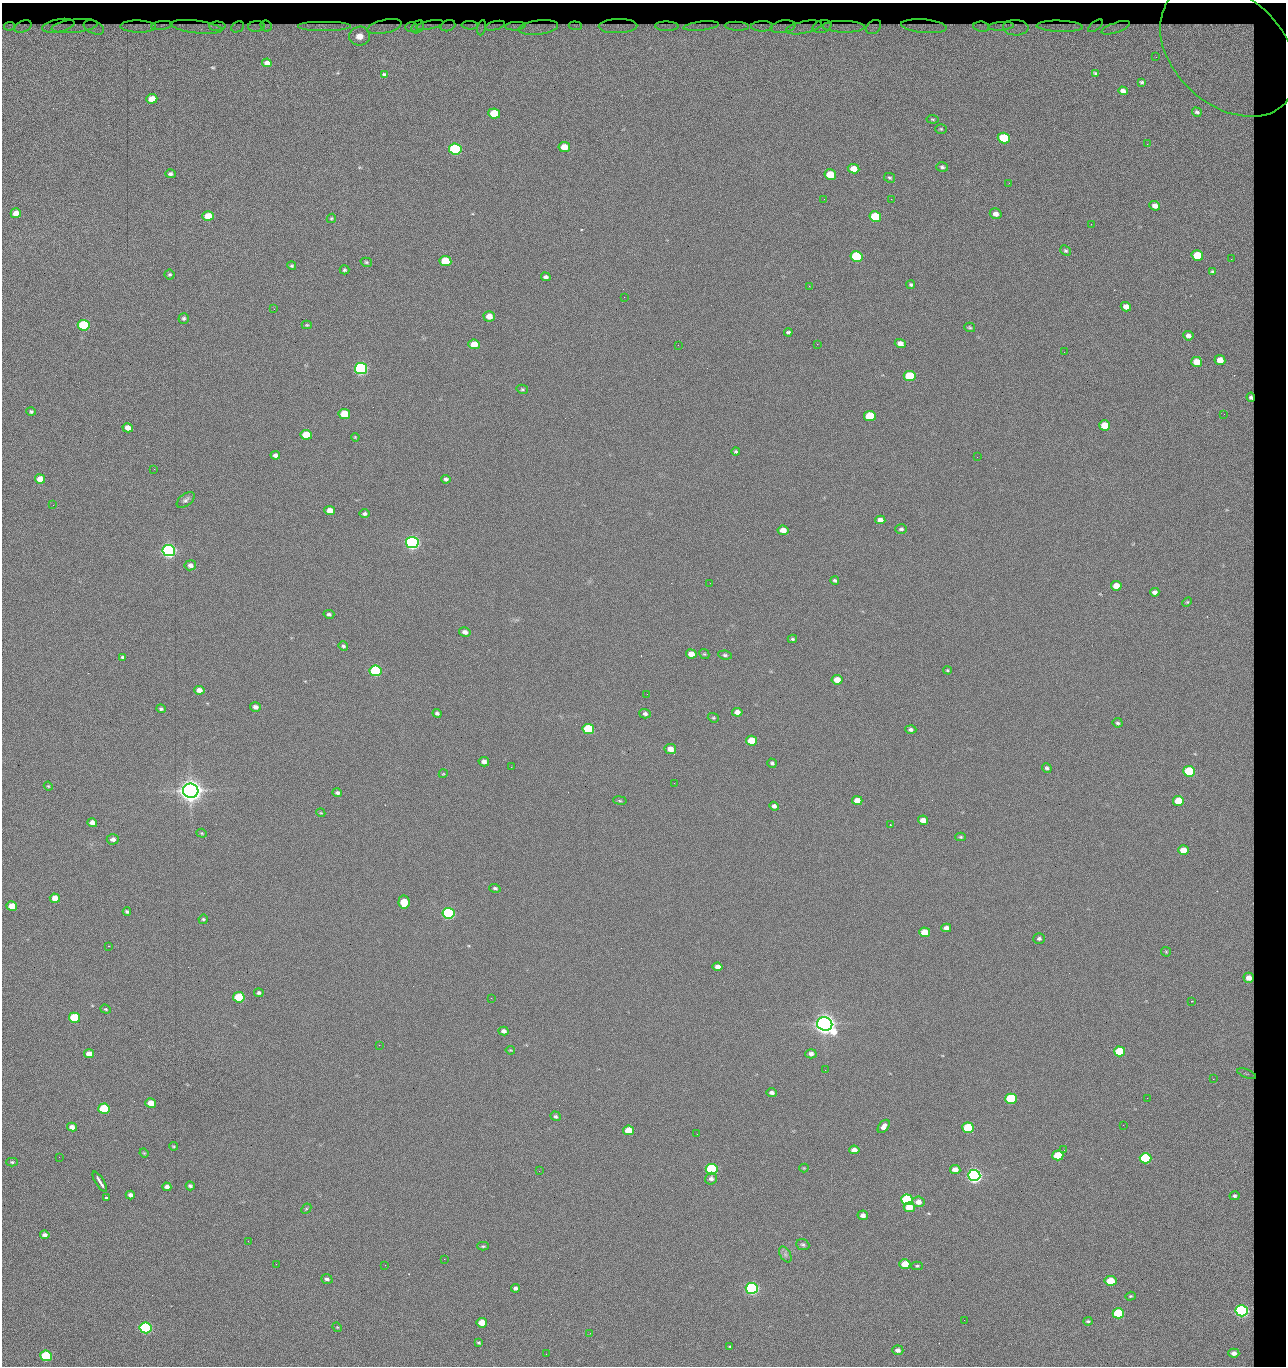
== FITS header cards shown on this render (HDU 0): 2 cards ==
NAXIS1  =                 1284 / length of data axis 1
NAXIS2  =                 1364 / length of data axis 2

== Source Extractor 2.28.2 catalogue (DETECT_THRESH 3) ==
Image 1284 x 1364 px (HDU 0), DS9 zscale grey, 1 PNG px = 1 image px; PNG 1288 x 1368 px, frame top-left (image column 1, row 1364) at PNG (2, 3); each listed source drawn as its Kron ellipse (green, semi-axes under 4 px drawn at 4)
Background 145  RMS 15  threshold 44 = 3 sigma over >= 5 px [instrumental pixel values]
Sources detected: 279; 1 with non-positive FLUX_AUTO (blend fragments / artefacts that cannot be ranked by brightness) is neither listed nor drawn; the other 278 listed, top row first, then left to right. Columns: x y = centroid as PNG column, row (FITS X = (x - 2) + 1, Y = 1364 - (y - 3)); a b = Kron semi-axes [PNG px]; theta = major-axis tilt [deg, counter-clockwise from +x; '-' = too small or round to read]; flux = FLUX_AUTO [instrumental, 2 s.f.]
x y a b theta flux
162 25 11 3 5 2.9e+03
430 25 14 2 11 7.8e+02
470 25 8 3 -3 1.4e+03
10 26 5 4 - 2.0e+03
58 26 16 6 11 8.7e+02
75 26 23 6 6 2.0e+03
217 26 8 4 2 3.4e+03
256 26 8 5 6 3.2e+03
266 26 6 5 - 1.8e+03
448 26 7 5 20 1.4e+03
495 26 10 3 15 2.3e+03
515 26 10 4 4 3.6e+03
575 26 6 3 -6 2.2e+03
618 26 19 7 3 3.8e+03
667 26 11 4 -1 4.3e+03
701 26 18 4 6 5.2e+03
737 26 12 4 -3 4.2e+03
762 26 11 5 1 4.1e+03
924 26 23 7 -5 4.1e+03
1001 26 13 4 5 4.6e+03
1060 26 23 5 -2 7.1e+03
1095 26 9 4 37 8.8e+02
23 27 9 5 23 2.9e+03
94 27 10 6 -24 4.3e+03
138 27 18 6 -1 6.2e+03
196 27 26 6 -7 8.3e+03
238 27 7 5 26 2.6e+03
324 27 27 5 0 1.2e+04
384 27 17 6 13 3.9e+03
411 27 6 5 - 3.2e+03
418 27 7 5 47 2.1e+03
538 27 20 7 7 8.2e+03
783 27 12 6 10 4.4e+03
804 27 18 6 11 7.1e+03
822 27 9 6 15 3.3e+03
844 27 21 6 -1 8.7e+03
874 27 8 6 38 3.1e+03
981 27 8 5 -7 3.2e+03
482 28 8 4 78 2.0e+03
1016 28 13 8 -2 5.9e+03
1116 28 15 5 19 5.8e+03
359 36 10 9 - 2.2e+04
1228 50 78 54 -43 3.4e+05
1156 57 3 2 - 9.8e+02
267 63 5 4 - 4.5e+03
1095 73 3 2 - 1.0e+03
385 75 4 3 - 1.9e+03
1142 82 3 2 - 1.1e+03
1123 91 5 4 - 3.6e+03
152 99 5 5 - 1.4e+04
1197 112 5 4 - 2.2e+03
494 113 6 5 - 4.2e+04
932 119 6 4 -7 1.2e+03
941 129 6 5 - 1.3e+03
1004 138 6 5 - 6.1e+04
1147 144 3 2 - 8.2e+02
564 147 6 5 - 1.5e+04
455 149 6 5 - 1.6e+05
942 167 6 4 -15 2.0e+03
854 169 6 4 -10 1.2e+04
170 174 5 4 - 2.4e+03
830 175 6 5 - 2.8e+04
890 178 6 4 -28 1.5e+03
1009 183 3 2 - 1.3e+03
824 199 2 2 - 1.5e+03
891 199 2 2 - 1.2e+04
1155 206 5 4 - 6.5e+03
16 213 5 5 - 1.0e+04
996 214 6 5 - 6.0e+03
208 216 5 5 - 2.0e+04
875 216 6 5 - 5.2e+04
331 218 5 4 - 1.2e+03
1091 224 2 2 - 5.3e+02
1066 251 6 4 -41 1.5e+03
1197 255 6 5 - 4.3e+04
857 256 6 5 - 1.0e+05
1231 259 2 2 - 6.8e+02
445 261 6 5 - 4.0e+04
366 262 6 4 -15 1.4e+03
292 266 4 4 - 1.6e+03
344 270 5 4 - 1.8e+03
1213 272 4 4 - 1.8e+03
170 274 5 5 - 1.6e+03
546 277 5 4 - 2.6e+03
911 285 4 4 - 1.5e+03
809 286 2 2 - 1.8e+04
624 297 2 2 - 4.4e+02
1126 307 5 4 - 7.3e+03
274 309 3 3 - 5.6e+02
489 316 6 5 - 9.6e+03
184 318 5 5 - 2.1e+03
84 325 6 5 - 1.0e+05
307 325 5 4 - 1.3e+03
970 327 5 4 - 1.4e+03
788 332 4 3 - 2.0e+03
1188 336 5 4 - 3.9e+03
474 344 6 5 - 1.6e+04
817 344 2 2 - 4.8e+02
900 344 5 4 - 7.6e+03
678 345 2 2 - 2.2e+03
1064 352 2 2 - 4.7e+02
1220 360 5 5 - 1.0e+04
1197 362 5 5 - 1.6e+04
361 369 6 5 - 3.0e+05
910 376 6 5 - 5.8e+04
522 389 6 4 -13 1.3e+03
1251 397 4 4 - 2.6e+03
31 411 5 4 - 1.6e+03
344 414 6 5 - 3.7e+04
1224 414 2 2 - 6.2e+02
870 416 6 5 - 6.0e+04
1105 425 5 5 - 1.9e+04
128 428 5 4 - 8.6e+03
306 435 5 5 - 2.9e+04
355 437 4 3 - 8.9e+02
736 452 4 3 - 1.6e+03
275 455 5 4 - 3.7e+03
977 457 2 2 - 2.2e+03
154 469 2 2 - 2.0e+03
40 479 5 4 - 1.2e+04
446 479 5 4 - 2.3e+03
186 500 10 6 37 2.9e+03
53 505 2 2 - 5.2e+02
330 510 5 4 - 9.9e+03
364 514 5 4 - 2.4e+03
880 520 5 4 - 5.7e+03
901 529 6 4 -1 1.9e+03
783 530 5 4 - 8.8e+03
412 542 6 5 - 5.0e+05
169 550 6 5 - 5.4e+05
190 565 6 5 - 4.0e+03
835 580 4 3 - 1.7e+03
710 583 2 2 - 4.6e+02
1116 586 5 4 - 1.3e+04
1155 592 5 4 - 3.8e+03
1187 602 5 4 - 1.2e+03
329 614 5 4 - 2.1e+03
465 632 6 4 -12 4.4e+03
792 639 4 3 - 1.5e+03
343 646 4 4 - 2.0e+03
691 654 5 4 - 1.0e+04
704 654 5 4 - 1.3e+03
725 655 7 4 -7 2.1e+03
122 657 3 3 - 1.6e+03
947 670 4 3 - 1.1e+03
375 671 6 5 - 1.6e+05
837 680 5 4 - 1.4e+04
199 690 5 4 - 7.2e+03
647 694 2 2 - 2.3e+03
255 707 5 4 - 4.1e+03
161 709 4 4 - 1.8e+03
737 712 5 4 - 6.1e+03
437 713 4 3 - 2.3e+03
645 714 6 5 - 2.6e+03
713 718 6 4 -20 1.3e+03
1118 723 5 4 - 1.9e+03
588 729 6 5 - 7.8e+04
911 729 5 4 - 2.5e+03
751 741 5 5 - 2.7e+04
670 749 6 5 - 8.0e+03
484 762 5 4 - 4.5e+03
772 763 5 4 - 1.8e+03
511 767 2 2 - 2.2e+03
1047 768 5 4 - 2.2e+03
1189 771 6 5 - 7.7e+04
443 774 4 3 - 9.1e+02
674 783 2 2 - 1.5e+03
48 786 4 4 - 9.9e+02
191 791 8 7 - 1.7e+06
337 793 5 4 - 2.4e+03
620 800 7 3 -9 1.2e+03
857 800 5 4 - 1.1e+04
1178 801 5 5 - 2.4e+04
774 806 4 4 - 3.1e+03
321 813 4 3 - 8.8e+02
923 820 5 4 - 8.0e+03
92 823 5 4 - 6.6e+03
890 825 2 2 - 7.5e+02
202 833 5 4 - 9.9e+02
961 837 5 4 - 1.4e+03
113 839 6 5 - 4.1e+03
1183 850 5 5 - 1.5e+04
495 888 6 4 -17 1.9e+03
55 898 5 4 - 1.2e+04
404 902 6 5 - 2.7e+04
12 906 5 5 - 1.6e+04
127 911 4 3 - 1.9e+03
448 913 6 5 - 2.4e+05
203 919 4 4 - 1.5e+03
946 928 5 4 - 5.6e+03
925 932 5 4 - 1.9e+04
1039 938 6 5 - 2.3e+03
108 946 3 2 - 2.8e+03
1166 952 5 4 - 1.1e+03
718 967 5 4 - 6.0e+03
1249 978 5 5 - 8.9e+03
259 993 5 4 - 1.8e+03
239 997 6 5 - 6.1e+04
491 998 3 2 - 1.5e+03
1192 1001 2 2 - 5.3e+02
106 1009 5 4 - 1.2e+03
74 1018 5 5 - 7.6e+04
825 1024 8 6 -21 1.4e+06
504 1031 5 4 - 4.0e+03
379 1045 2 2 - 3.4e+03
510 1050 5 3 - 8.7e+02
1120 1051 5 5 - 4.8e+04
89 1054 5 4 - 1.0e+04
811 1054 5 4 - 3.9e+03
825 1070 2 2 - 9.7e+02
1246 1074 10 3 -21 1.3e+03
1213 1079 2 2 - 1.3e+03
772 1092 5 4 - 3.2e+03
1147 1098 2 2 - 1.6e+03
1011 1099 6 5 - 8.9e+04
151 1103 5 4 - 1.2e+04
104 1109 5 5 - 6.5e+04
556 1116 5 4 - 2.0e+03
1123 1125 2 2 - 6.1e+02
884 1126 7 4 50 4.9e+03
72 1127 5 4 - 5.3e+03
968 1128 6 5 - 7.4e+04
628 1130 5 5 - 2.1e+04
697 1134 2 2 - 6.5e+02
173 1146 4 3 - 9.8e+02
854 1150 5 4 - 7.1e+03
1064 1150 3 3 - 5.4e+02
144 1153 5 3 - 9.2e+02
1058 1155 5 5 - 3.2e+04
59 1157 2 2 - 1.6e+03
1145 1158 6 5 - 1.0e+05
12 1162 5 4 - 1.5e+03
804 1168 4 4 - 9.0e+02
712 1169 6 5 - 1.5e+05
955 1169 5 4 - 7.6e+03
539 1171 3 2 - 7.1e+02
974 1175 6 5 - 6.3e+05
711 1179 6 6 - 3.4e+03
100 1182 12 3 -58 6.6e+03
190 1186 4 4 - 2.2e+03
167 1187 4 4 - 4.4e+03
130 1195 4 4 - 3.6e+03
1234 1196 5 4 - 2.1e+03
106 1198 3 3 - 2.0e+03
907 1200 6 5 - 1.5e+05
918 1202 6 5 - 6.9e+03
909 1207 5 5 - 1.7e+04
306 1209 6 4 44 1.4e+03
863 1215 5 5 - 4.6e+03
45 1235 5 4 - 4.1e+03
248 1241 3 2 - 1.4e+03
803 1245 7 5 -23 2.0e+03
483 1246 5 4 - 1.5e+03
785 1254 9 5 -59 2.8e+03
444 1259 2 2 - 5.8e+03
276 1264 2 2 - 1.2e+03
905 1264 5 4 - 1.9e+04
385 1265 2 2 - 3.7e+03
917 1266 5 4 - 1.4e+03
327 1279 6 4 -20 2.8e+03
1110 1281 6 5 - 2.7e+04
516 1288 4 4 - 3.1e+03
752 1288 6 5 - 3.1e+05
1130 1296 5 4 - 1.1e+03
1242 1311 6 5 - 3.7e+05
1118 1313 6 5 - 7.9e+04
964 1320 2 2 - 1.7e+03
1088 1321 4 3 - 1.4e+03
482 1323 5 4 - 1.8e+04
337 1327 5 4 - 9.6e+02
145 1328 6 5 - 2.4e+05
590 1333 2 2 - 6.9e+02
479 1343 3 3 - 1.1e+03
730 1347 4 3 - 1.0e+03
898 1350 5 4 - 4.0e+03
1234 1353 5 4 - 5.2e+03
546 1354 2 2 - 2.4e+03
46 1356 6 5 - 9.4e+04
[1 non-positive-flux detection neither listed nor drawn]

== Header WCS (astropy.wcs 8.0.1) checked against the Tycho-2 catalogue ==
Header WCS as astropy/WCSLIB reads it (CRVAL/CRPIX/CD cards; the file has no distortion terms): RA---TAN/DEC--TAN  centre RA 15:41:43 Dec +51:58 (235.43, +51.97 deg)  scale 1.26 arcsec/px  FOV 26.9' x 28.5'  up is +92 deg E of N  parity flipped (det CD > 0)
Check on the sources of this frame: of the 60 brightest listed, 10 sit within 2.0 arcsec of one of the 12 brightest Tycho-2 stars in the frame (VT <= 12.29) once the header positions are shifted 0.40 arcsec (0.02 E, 0.40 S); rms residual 0.98 arcsec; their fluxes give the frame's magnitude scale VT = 25.21 - 2.5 log10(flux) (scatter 0.23 mag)
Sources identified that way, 10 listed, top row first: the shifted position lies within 2.0 arcsec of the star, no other Tycho-2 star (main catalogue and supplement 1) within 4.0 arcsec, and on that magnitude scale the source's flux lands within +1.5 / -3 mag of the star's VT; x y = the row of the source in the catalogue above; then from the Tycho-2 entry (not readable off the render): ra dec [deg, ICRS J2000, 3 dp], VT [Tycho-2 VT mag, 2 dp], TYC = Tycho-2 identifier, HIP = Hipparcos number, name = IAU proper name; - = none
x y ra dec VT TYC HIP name
361 369 235.614 +52.064 11.61 3489-1132-1 - -
412 542 235.514 +52.049 11.19 3489-1407-1 - -
169 550 235.515 +52.133 11.12 3489-1380-1 - -
191 791 235.378 +52.130 9.31 3489-1322-1 76850 -
448 913 235.303 +52.042 11.52 3489-958-1 - -
825 1024 235.232 +51.912 9.59 3489-824-1 - -
974 1175 235.143 +51.862 10.97 3489-1016-1 - -
907 1200 235.131 +51.886 12.29 3489-908-1 - -
752 1288 235.084 +51.941 11.45 3489-1346-1 - -
145 1328 235.075 +52.152 11.74 3489-912-1 - -